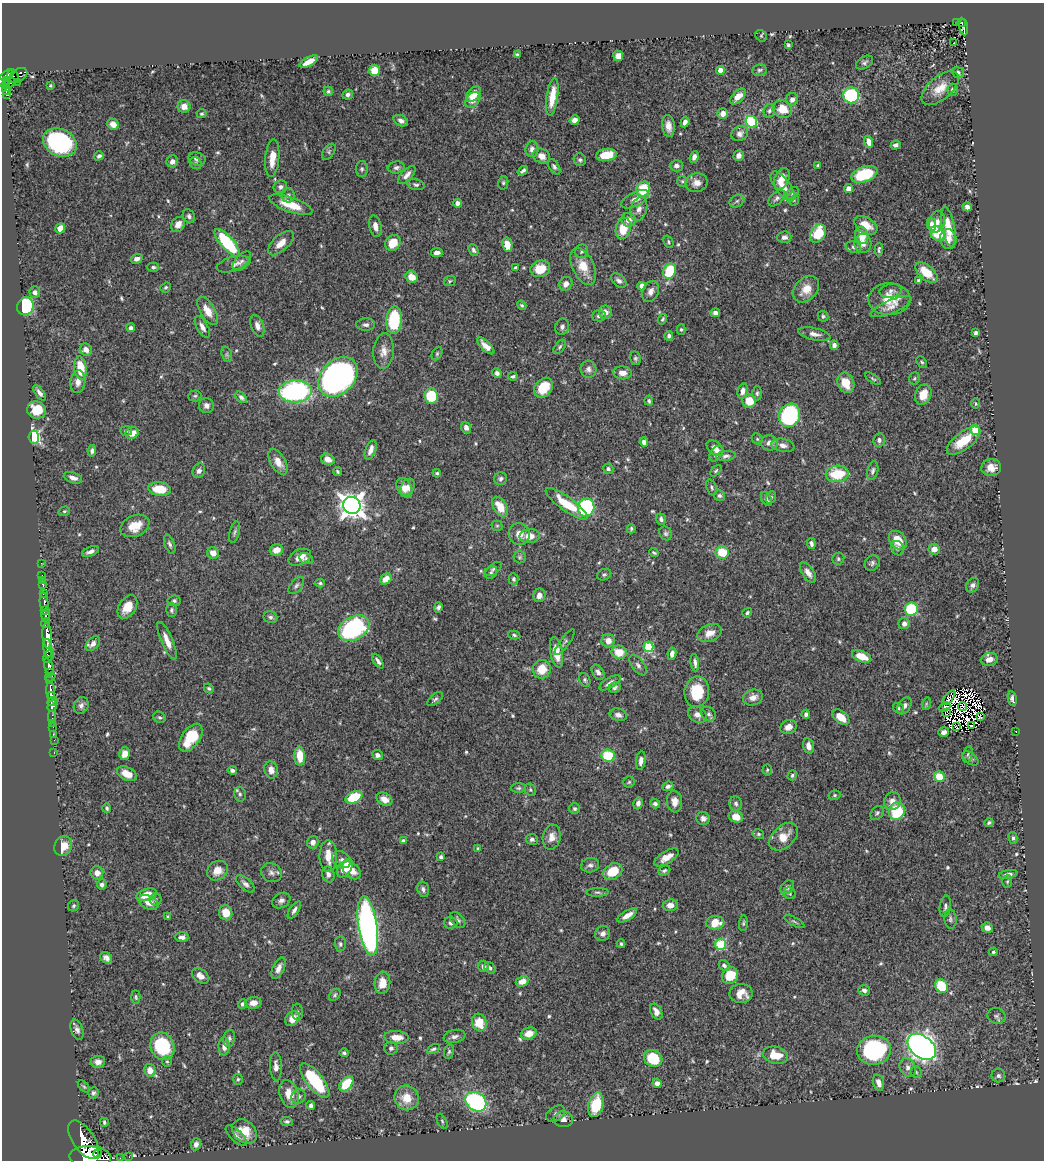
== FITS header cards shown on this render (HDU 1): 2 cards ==
NAXIS1  =                 1042
NAXIS2  =                 1158

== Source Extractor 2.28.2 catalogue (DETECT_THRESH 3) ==
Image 1042 x 1158 px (HDU 1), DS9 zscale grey, 1 PNG px = 1 image px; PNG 1046 x 1162 px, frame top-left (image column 1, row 1158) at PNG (2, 3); each listed source drawn as its Kron ellipse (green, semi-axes under 4 px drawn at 4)
Background 0.482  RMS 0.014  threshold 0.0418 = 3 sigma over >= 5 px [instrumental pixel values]
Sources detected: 624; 12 with non-positive FLUX_AUTO (blend fragments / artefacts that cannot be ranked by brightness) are neither listed nor drawn; of the other 612, the 500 brightest by FLUX_AUTO listed and drawn (112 fainter detections omitted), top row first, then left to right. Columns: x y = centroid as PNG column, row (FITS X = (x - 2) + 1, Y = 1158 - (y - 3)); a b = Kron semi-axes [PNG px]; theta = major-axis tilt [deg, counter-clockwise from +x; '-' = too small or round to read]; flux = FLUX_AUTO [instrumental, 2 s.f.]
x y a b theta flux
956 22 2 2 - 4.9
962 23 4 3 - 52
964 27 8 3 -83 95
761 36 6 5 - 1.3
954 43 2 2 - 1.8
788 45 3 3 - 1.5
517 55 4 3 - 1.6
618 56 5 5 - 7.8
309 62 10 4 28 9.3
864 63 9 6 33 2.5
374 70 5 5 - 19
720 70 4 4 - 9.6
759 70 7 6 - 1.9
958 73 6 5 - 2
7 74 8 3 32 200
18 75 10 6 31 140
13 76 6 5 - 84
6 80 3 2 - 13
17 82 3 2 - 10
9 83 7 3 28 86
5 85 4 3 - 110
50 86 4 3 - 1.3
940 88 22 11 41 15
6 90 4 3 - 76
953 90 6 5 - 2.7
328 91 5 4 - 1.7
7 94 4 3 - 61
348 94 5 4 - 3
473 94 9 5 46 16
851 95 8 8 - 79
552 97 19 5 81 18
738 97 9 5 46 8.7
792 99 6 6 - 4.3
473 100 9 6 47 5.4
184 106 6 6 - 8.2
783 109 10 8 -28 17
769 111 7 5 66 2
202 114 5 4 - 1.6
723 114 5 5 - 6.9
575 120 5 4 - 4.8
401 121 7 5 -27 3.7
685 122 5 4 - 4.5
751 122 6 5 - 70
113 124 6 5 - 6.9
668 126 11 6 -84 7.7
740 134 8 7 - 4.3
60 142 17 13 -24 140
869 142 6 4 -69 7.2
896 145 5 4 - 3.2
532 149 8 6 86 4.3
329 152 9 5 55 1.8
606 155 10 6 9 22
99 156 5 4 - 2.1
542 156 9 7 -31 6.3
739 156 5 5 - 4.7
694 157 6 4 68 4
272 158 19 7 85 14
197 159 9 6 -21 3.5
580 160 6 6 - 2.2
172 161 6 5 - 4
196 163 6 5 - 1.9
818 165 3 3 - 1.6
676 166 6 5 - 3.6
554 167 8 5 -55 2.4
396 168 8 6 9 2.8
362 169 8 6 90 2.3
523 171 6 3 37 2.5
864 174 13 7 19 48
407 175 11 5 47 5.1
782 179 11 7 68 10
682 181 5 5 - 1.4
503 183 7 5 77 1.7
697 183 11 9 11 7.7
416 185 9 5 -14 2.2
783 186 18 7 -53 14
280 187 7 6 - 2.7
849 188 4 4 - 6
643 189 8 6 59 34
792 193 7 5 43 2
288 195 7 6 - 3.3
777 198 10 6 45 2.8
635 199 15 7 27 7.7
793 199 7 5 -64 2.4
737 201 8 6 28 2.6
457 203 4 4 - 4.7
291 205 23 7 -19 22
967 207 5 4 - 4.6
639 209 12 8 73 5.3
189 216 7 6 - 2.5
628 220 7 7 - 6.6
937 222 11 8 68 6.7
178 224 8 6 57 7.4
931 224 6 4 -77 3.7
866 225 12 7 -32 14
375 226 11 6 -77 5.6
948 227 20 6 -80 17
60 228 5 4 - 12
623 228 11 7 75 21
818 233 10 7 58 33
938 233 8 6 -42 28
862 235 8 6 -75 14
784 237 7 5 4 3.2
948 239 10 8 -81 7
669 242 6 4 -68 1.5
227 243 17 6 -49 72
281 243 16 7 42 9.8
393 243 8 7 - 19
863 243 9 8 - 6.9
507 245 7 5 -78 9.9
853 247 8 6 -18 2.7
473 250 6 4 -66 2.3
879 250 7 3 88 1.9
581 251 7 6 - 2.9
437 252 6 4 10 4.8
137 259 6 4 18 3.9
242 261 12 5 46 2.7
234 264 17 7 15 4.8
583 266 20 10 -65 19
153 267 6 4 1 1.8
515 268 4 3 - 1.6
540 269 10 8 16 17
669 271 8 6 66 44
927 273 13 7 -41 20
412 277 7 5 -36 11
450 281 6 5 - 1.4
619 281 9 5 -40 3.7
918 281 4 3 - 1.5
566 284 7 6 - 5
642 286 4 4 - 8
166 287 5 4 - 1.5
806 289 15 11 46 13
651 291 11 8 65 5.3
891 291 11 6 10 4.2
35 292 6 5 - 3.6
889 299 21 16 1 21
522 305 5 3 - 1.4
25 306 9 8 - 120
891 307 22 6 23 6.7
207 311 16 7 -59 11
605 312 6 6 - 6.1
715 313 5 4 - 4.4
599 316 7 5 2 3
823 316 5 5 - 1.7
662 319 5 3 - 1.5
394 320 14 8 85 53
366 325 9 6 0 3.2
257 326 11 6 -69 5
202 327 12 5 -61 5.3
562 327 8 7 - 3.3
131 328 4 4 - 2.8
681 329 5 4 - 1.4
976 333 4 4 - 2.8
814 334 16 6 -11 5.1
669 336 5 4 - 2.4
834 345 5 4 - 3.8
486 346 11 4 -43 7.3
560 347 8 4 54 1.9
86 350 6 5 - 5.9
384 351 17 10 87 8.5
227 354 8 5 -71 2
437 354 7 5 64 1.8
635 358 7 5 -78 1.9
922 362 6 4 -51 1.6
80 368 12 6 -82 26
588 369 8 8 - 4
497 373 5 4 - 3.4
622 373 9 6 -7 6.6
513 376 4 3 - 1.8
338 377 22 16 46 410
914 378 6 5 - 1.6
873 379 9 3 -35 1.6
78 382 11 7 82 6.6
846 383 10 8 -65 18
543 388 11 8 50 23
295 391 16 11 2 170
743 391 8 5 77 4.5
39 393 9 4 -55 3.3
757 393 7 5 90 2.1
923 395 10 8 69 15
195 396 6 5 - 1.7
431 396 7 7 - 41
241 397 7 4 -43 3.1
649 401 5 4 - 1.6
749 401 7 6 - 17
976 404 5 4 - 1.4
206 406 7 7 - 4.2
36 410 9 8 - 22
789 415 12 10 61 100
466 427 6 5 - 4.5
975 430 5 4 - 26
126 431 6 5 - 1.5
132 433 6 5 - 12
34 437 6 5 - 160
757 439 6 5 - 1.6
879 440 7 6 - 3.6
963 441 20 8 38 26
644 442 4 4 - 4.4
769 443 8 7 - 4.5
783 445 12 6 -12 5.3
715 448 9 6 -40 6.3
371 450 10 5 69 5.2
92 451 6 4 81 3.2
716 454 9 6 56 5.1
726 456 10 5 6 2.7
328 459 7 5 -25 8.2
278 462 14 7 -59 9.4
991 468 10 8 7 10
608 469 5 5 - 2
199 471 7 6 - 4.1
337 471 4 3 - 1.6
716 471 7 4 46 1.5
873 471 9 5 75 2.6
437 473 4 3 - 1.5
837 474 11 8 5 40
73 478 9 5 -19 5.4
501 479 6 6 - 2.5
407 487 9 6 58 4.8
712 487 8 5 -68 1.9
404 488 10 7 -62 7.2
159 489 11 6 -6 25
719 496 5 5 - 2.6
771 497 6 4 70 1.5
766 499 7 5 -60 2.2
567 504 25 7 -35 31
352 505 9 8 - 1000
500 507 11 6 -59 18
586 507 9 8 - 100
64 511 6 4 20 1.4
661 519 5 4 - 2.6
135 526 15 10 24 17
497 526 5 5 - 1.4
631 529 5 4 - 1.7
235 532 11 5 74 2.7
666 533 7 6 - 2.1
519 534 11 10 - 9
530 536 10 7 2 10
898 540 10 7 -47 19
170 544 10 5 -69 2.5
811 544 5 3 - 2.9
898 548 7 6 - 2.8
934 549 6 5 - 7.4
276 550 7 5 18 9.4
91 551 9 4 21 4.5
722 552 7 6 - 24
213 553 6 6 - 8.2
654 553 5 2 - 1.3
300 557 12 7 26 8.2
520 557 6 6 - 1.7
306 559 7 5 -11 2
838 559 6 5 - 1.8
41 563 2 2 - 4.4
872 563 8 7 - 2.8
494 569 10 5 36 2.2
491 572 7 5 40 2
808 573 12 6 -58 6
42 575 2 2 - 5.7
604 575 7 5 25 2
386 579 6 5 - 11
514 579 5 5 - 1.9
42 580 2 2 - 4.3
320 583 5 3 - 1.6
43 585 4 3 - 29
973 585 8 6 51 3.1
296 586 10 5 49 2.7
43 594 3 2 - 72
539 595 7 6 - 5
174 601 6 5 - 2.3
44 602 9 3 -85 110
127 607 13 8 57 15
438 607 5 4 - 2.2
911 609 7 6 - 50
44 610 3 3 - 150
171 610 6 5 - 2.1
747 613 5 4 - 1.7
46 615 6 4 83 420
270 617 7 6 - 2.2
45 623 4 3 - 180
904 624 6 5 - 4.7
354 628 16 11 28 140
710 633 13 8 22 9.6
47 635 13 4 -87 1100
514 635 6 4 -12 1.6
167 641 20 5 -67 9.6
608 641 7 6 - 7.8
565 642 16 4 54 2.5
93 644 8 5 45 4.9
648 647 5 5 - 58
48 648 9 4 -85 320
556 652 15 6 -79 17
619 652 7 6 - 16
672 654 6 4 81 4.5
49 656 7 3 60 170
862 656 10 5 -21 16
989 659 8 6 14 8.4
378 661 8 4 -55 3
695 663 9 4 -82 3.3
638 665 12 6 -52 3.6
49 666 9 4 -72 310
542 669 9 9 - 18
50 672 3 3 - 63
598 672 8 5 -54 4.2
50 677 5 3 - 70
50 680 3 3 - 44
585 680 7 5 -64 2
610 683 12 5 30 5
209 688 5 4 - 1.5
615 688 6 5 - 2.5
51 691 10 4 -88 530
697 692 15 12 80 33
52 696 4 3 - 150
753 697 10 7 16 6.8
949 698 8 3 53 2.2
435 699 9 5 40 2.3
1012 699 7 4 -79 3
52 702 5 3 - 260
926 704 6 4 73 1.5
81 705 9 7 65 3.9
52 706 6 4 72 350
904 706 9 6 56 4.1
963 706 4 3 - 1.3
945 707 5 3 - 5.6
898 708 6 5 - 1.5
947 712 3 2 - 1.3
709 714 8 6 -47 2.6
806 714 4 4 - 2.8
618 715 9 6 -16 4.2
697 715 10 7 -29 6.1
52 717 6 2 90 15
159 717 6 5 - 1.9
841 717 10 6 -38 15
981 717 3 2 - 3.9
52 723 3 2 - 11
971 725 2 2 - 1.5
53 727 2 2 - 9.3
788 727 8 6 26 7
956 727 3 2 - 1.8
1016 731 3 2 - 17
944 732 5 4 - 3.3
53 734 2 2 - 9.1
191 738 16 9 55 36
54 740 2 2 - 7.3
808 746 8 5 -76 5.1
54 752 3 2 - 18
125 754 6 5 - 7.3
968 754 8 4 77 1.9
377 755 5 5 - 3.5
300 756 9 5 -86 19
608 756 7 6 - 38
971 758 9 5 -36 2
641 761 9 4 82 5
232 770 4 3 - 2.3
271 770 8 6 -75 7.5
767 770 5 4 - 1.4
127 774 10 6 -25 12
792 775 5 4 - 2
939 777 5 5 - 25
629 782 5 5 - 1.6
668 786 5 4 - 3
518 788 7 5 1 1.9
530 790 6 5 - 1.6
240 794 7 5 -75 2.1
835 795 6 4 16 1.5
354 797 9 5 25 37
384 799 8 6 -31 8.5
892 801 9 8 - 6.8
675 802 11 7 -84 7
638 803 6 4 78 4.3
655 804 5 4 - 2.4
736 804 7 6 - 2.7
107 808 5 4 - 1.9
575 809 5 5 - 2.2
897 811 9 8 - 55
877 813 8 5 52 2
736 817 7 6 - 10
703 818 7 6 - 3.1
989 823 4 4 - 1.7
758 834 6 4 -13 1.5
552 837 13 9 79 7.6
783 837 17 10 43 14
1013 838 6 4 -76 1.9
532 839 6 5 - 2.9
403 841 4 4 - 3.3
313 842 6 5 - 4.5
63 846 10 8 62 15
478 849 4 4 - 2.1
328 856 16 9 -88 14
441 857 4 3 - 2.1
666 857 14 6 32 8.8
341 860 10 7 -30 3.7
590 865 9 7 15 3.3
345 868 10 6 54 22
351 870 11 7 -44 13
664 870 6 4 23 1.7
217 871 11 9 33 10
613 871 10 7 31 24
97 873 6 6 - 7
271 873 11 9 -30 4.5
328 874 8 6 -74 3.5
1008 874 9 4 12 4
1007 881 6 5 - 1.6
102 884 5 5 - 3.3
245 884 11 5 -42 3.8
787 887 8 6 45 3.1
423 889 8 5 -75 2.9
598 892 11 4 1 2.2
790 893 6 5 - 1.7
146 895 11 5 17 15
156 899 6 6 - 2
281 900 9 7 30 4
149 902 10 6 -27 9.7
670 905 7 6 - 6.6
73 906 6 5 - 1.7
945 906 10 5 82 2.8
294 910 10 4 56 3.4
226 913 7 6 - 13
627 915 11 4 31 8.1
168 917 4 3 - 1.9
950 919 10 6 -87 2.6
458 920 9 6 -49 3
794 922 11 3 -29 1.7
451 923 7 6 - 3.3
715 923 9 6 3 20
743 923 8 4 85 1.6
368 926 30 9 -81 400
987 928 5 5 - 5.9
603 934 8 7 - 4.1
182 937 7 4 -3 3.8
340 944 7 5 -89 2.2
621 944 4 3 - 1.4
721 944 5 5 - 72
993 952 4 4 - 1.4
106 958 6 5 - 3.9
724 965 6 5 - 2.7
483 966 6 5 - 3.4
279 968 11 5 66 6
490 968 6 5 - 2.3
200 976 9 6 -37 7.2
730 976 8 7 - 21
522 981 7 5 26 6.9
382 983 11 8 83 12
942 986 7 6 - 39
864 990 6 5 - 3
741 993 11 9 1 11
335 995 7 5 47 1.7
136 997 6 4 -88 1.5
253 1003 8 6 6 6.3
242 1004 5 4 - 3.3
297 1012 8 5 -85 2.1
656 1012 8 5 -64 6
997 1016 9 8 - 2.7
292 1019 8 6 47 10
479 1023 9 7 -73 22
77 1030 10 6 -72 4
529 1033 8 6 20 9.7
454 1036 11 6 11 4.3
396 1037 12 6 -3 12
229 1038 9 5 80 2.6
162 1046 14 11 -68 59
224 1046 9 5 89 6.1
922 1047 16 11 -38 660
391 1048 6 6 - 3.4
433 1049 7 4 26 2
874 1050 17 14 8 130
449 1052 7 5 78 2.1
344 1053 4 4 - 2
775 1055 13 8 -13 21
653 1058 9 8 - 41
167 1061 5 4 - 1.4
98 1062 7 6 - 5.8
276 1066 14 6 -87 5.7
908 1068 10 8 -59 5
150 1070 6 5 - 8.7
916 1072 5 5 - 1.6
998 1076 7 7 - 3.1
238 1079 5 4 - 1.5
315 1080 21 8 -51 65
657 1083 5 4 - 4.4
879 1083 8 5 -74 5.2
346 1084 9 5 51 32
84 1087 7 4 -47 1.5
93 1093 5 5 - 2.4
289 1094 14 9 -72 13
299 1097 7 7 - 2.9
407 1098 12 12 - 17
476 1102 11 9 -36 130
596 1105 12 7 75 34
311 1106 4 4 - 3
556 1114 10 7 35 3.3
563 1119 9 8 - 4.9
287 1121 6 4 -10 2.3
442 1121 8 4 -64 1.7
104 1122 4 3 - 1.6
244 1131 14 10 -43 15
236 1136 13 5 -43 3.3
84 1140 22 11 -56 970
196 1144 6 5 - 4.5
97 1154 4 2 - 150
90 1157 20 11 -3 2700
129 1157 2 2 - 5.9
120 1158 2 2 - 4.4
At the frame edge (FLAGS 8, measured only in part): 1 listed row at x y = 90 1157
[112 fainter detections neither listed nor drawn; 12 non-positive-flux detections neither listed nor drawn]